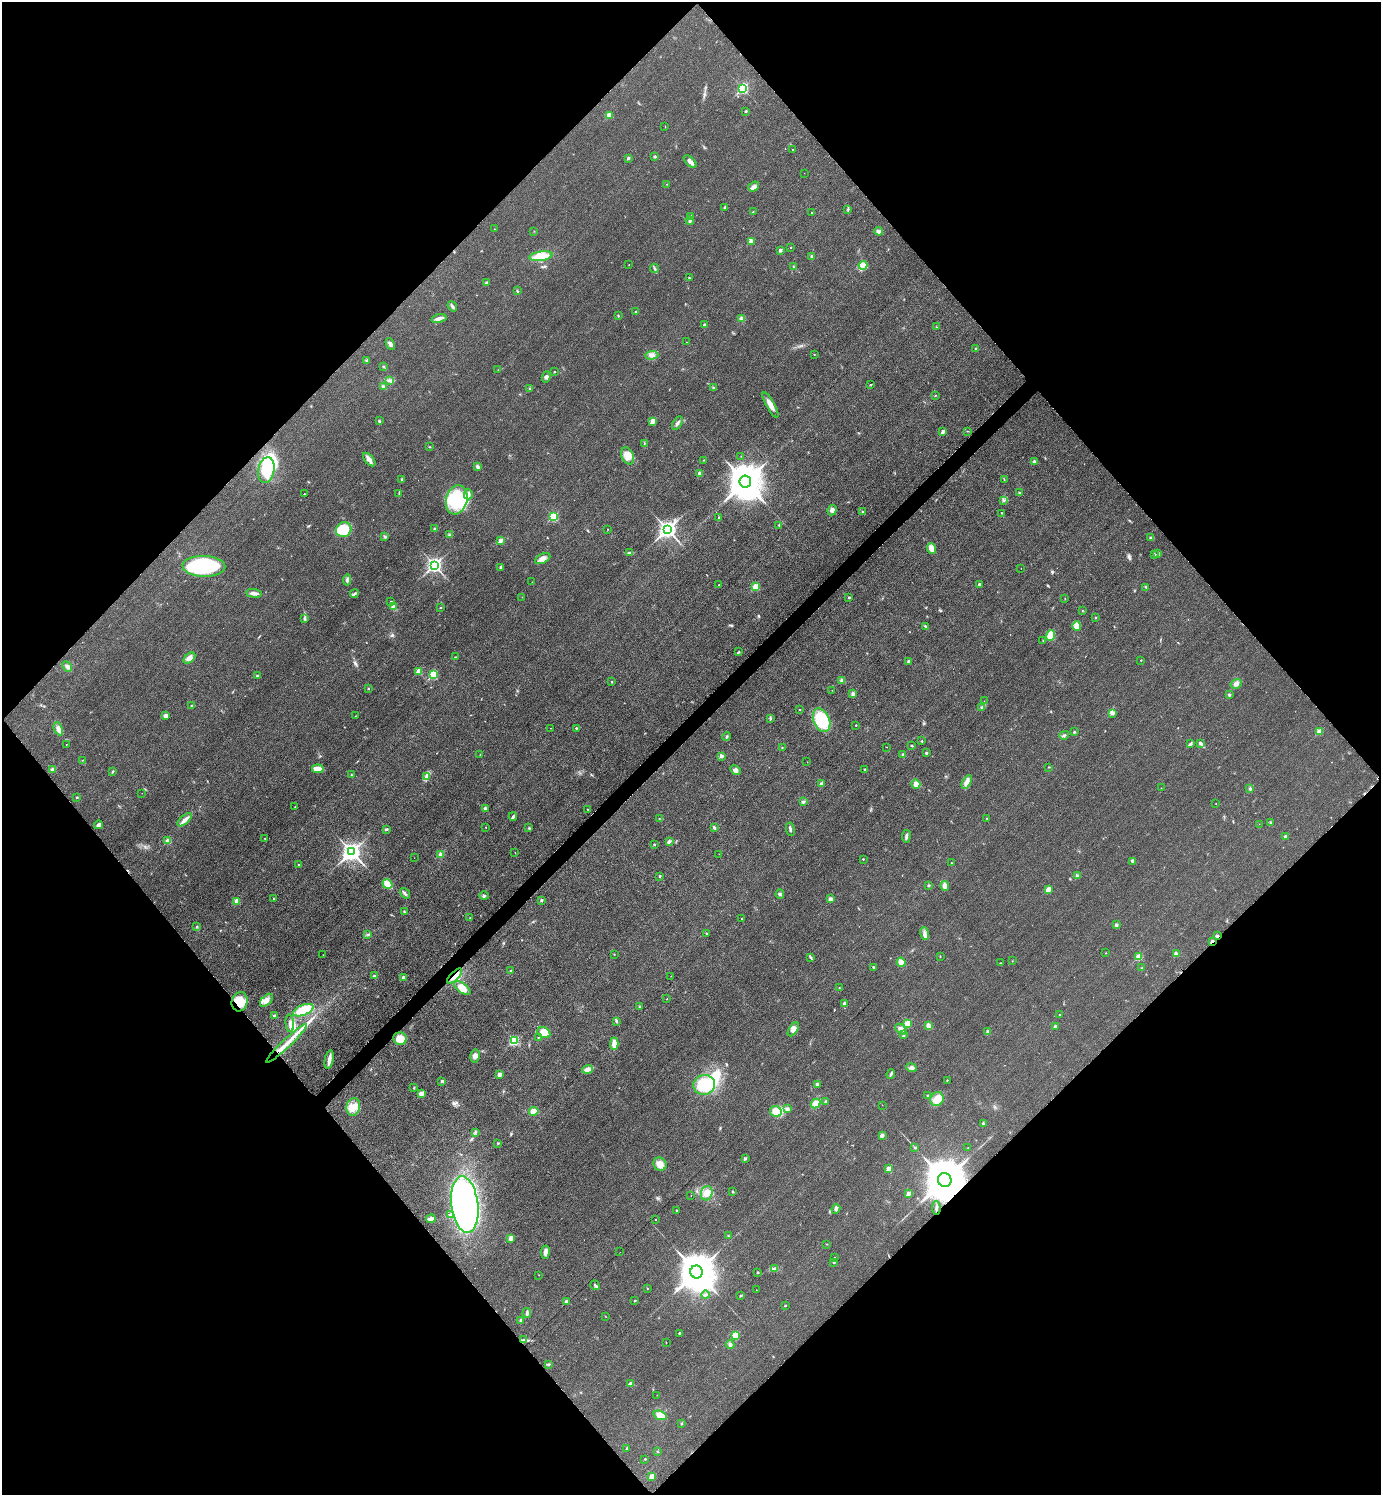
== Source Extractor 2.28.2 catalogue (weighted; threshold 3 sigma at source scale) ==
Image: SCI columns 314-5829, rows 9-5980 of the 5995 x 5997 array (HDU 1 of 3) = the unmasked area's bounding box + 8 px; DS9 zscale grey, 4 x 4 block average (1 PNG px = mean of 4 x 4 image px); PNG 1383 x 1497 px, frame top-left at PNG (2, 2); each listed source drawn as its Kron ellipse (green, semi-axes under 4 px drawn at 4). Shown black and unused: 51% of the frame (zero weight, under 3 of 4 exposures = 1% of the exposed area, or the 3 px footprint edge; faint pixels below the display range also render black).
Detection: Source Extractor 2.28.2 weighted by HDU 2 'WHT'. Background 0.0342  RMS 0.006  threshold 0.0268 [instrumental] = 3 sigma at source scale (4.5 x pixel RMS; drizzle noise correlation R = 1.50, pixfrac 1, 0.05/0.05 arcsec/px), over >= 5 px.
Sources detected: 373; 4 inside a brighter object's white glare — neither listed nor drawn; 9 inside a brighter listed object's ellipse — not listed separately; the other 360 listed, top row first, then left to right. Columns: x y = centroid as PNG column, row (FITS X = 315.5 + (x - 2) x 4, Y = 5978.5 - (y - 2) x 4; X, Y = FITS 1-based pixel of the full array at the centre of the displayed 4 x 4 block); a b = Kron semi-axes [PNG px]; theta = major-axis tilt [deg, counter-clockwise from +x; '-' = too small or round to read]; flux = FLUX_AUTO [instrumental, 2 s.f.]
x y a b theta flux
743 88 3 2 - 410
746 111 2 2 - 7.3
609 115 2 2 - 66
665 127 2 2 - 0.95
793 149 2 2 - 2.1
655 157 2 2 - 1.6
628 158 2 2 - 13
690 162 8 4 -43 13
804 173 2 2 - 0.65
666 184 2 2 - 0.99
754 187 6 4 37 12
725 207 2 2 - 13
848 209 4 2 - 4.1
753 212 2 2 - 1.4
811 213 2 2 - 4.5
691 216 2 2 - 5.4
690 221 4 2 - 5.2
494 229 2 2 - 0.7
534 231 2 2 - 1.1
879 231 4 3 - 7.9
751 241 2 2 - 57
790 248 2 2 - 1.2
780 250 2 2 - 21
541 256 12 4 8 63
811 256 3 2 - 3.5
629 265 2 2 - 1.3
863 265 4 4 - 15
793 267 3 2 - 1.8
654 268 5 2 - 6.3
689 278 2 2 - 4.2
486 283 3 3 - 5.3
517 291 3 2 - 3.1
452 306 5 3 - 8.1
636 312 2 2 - 15
618 316 3 2 - 2.5
439 319 8 3 14 14
742 319 3 3 - 12
704 324 2 2 - 9.5
936 327 2 2 - 1.8
687 342 2 2 - 0.94
390 344 6 3 -63 9.6
976 349 2 2 - 7.2
814 354 2 2 - 1.5
652 355 6 4 2 14
367 360 3 2 - 4.4
383 366 2 2 - 2.6
498 370 2 2 - 1.1
554 372 2 2 - 2.7
546 377 6 3 72 7.9
390 381 3 2 - 5
871 385 3 2 - 2.8
383 386 4 3 - 5.7
714 387 3 2 - 2.7
529 389 2 2 - 1.4
935 395 2 2 - 1.6
770 405 14 3 -61 28
379 421 4 2 - 4.1
653 421 2 2 - 66
677 423 7 2 57 8.9
943 431 2 2 - 23
968 431 2 2 - 1.1
644 443 2 2 - 1.2
430 447 3 2 - 1.7
628 456 9 6 -67 35
741 456 2 2 - 1
369 460 8 4 -50 15
703 460 2 2 - 1.2
1034 462 3 3 - 8.1
477 467 3 3 - 6.5
266 470 13 8 79 180
700 473 2 2 - 34
402 479 2 2 - 3.4
1004 480 2 2 - 1.3
745 482 6 6 - 11000
399 493 2 2 - 2.1
1019 493 2 2 - 6.4
304 494 2 2 - 3.5
468 494 5 3 - 12
457 500 15 10 74 230
1003 500 3 2 - 1.7
832 510 5 4 - 12
863 512 2 2 - 1.7
1002 513 2 2 - 4.4
553 517 2 2 - 220
719 517 2 2 - 4.2
779 525 2 2 - 3.1
434 529 2 2 - 3.7
608 529 2 2 - 0.94
667 529 4 3 - 1700
344 530 8 7 - 100
450 535 3 3 - 4.4
385 537 3 2 - 3.8
1151 538 3 2 - 3.4
501 540 2 2 - 31
932 548 5 4 - 22
629 552 3 2 - 3.5
1158 553 2 2 - 2.2
1155 554 2 2 - 3.1
543 559 8 4 28 18
434 565 3 3 - 1000
204 566 21 10 -2 330
501 567 2 2 - 18
1021 568 2 2 - 0.7
347 580 6 3 84 9.4
532 582 2 2 - 0.74
979 584 2 2 - 12
719 585 2 2 - 2.5
756 587 2 2 - 150
1146 587 3 2 - 3.2
254 593 8 3 -6 13
354 594 4 2 - 5.3
522 597 2 2 - 1.1
849 597 2 2 - 9.7
1065 598 2 2 - 0.89
391 602 3 2 - 3.9
393 607 2 2 - 46
440 607 2 2 - 2.7
1082 610 2 2 - 0.89
1096 617 2 2 - 2.1
304 618 4 2 - 4.9
925 626 3 2 - 4.1
1077 626 5 4 - 35
1050 635 5 3 - 68
1043 641 2 2 - 1.7
739 652 2 2 - 2.6
455 657 2 2 - 1.6
189 658 7 4 42 19
1141 660 2 2 - 1.3
909 661 2 2 - 22
67 667 5 3 - 8.6
419 671 2 2 - 110
258 675 3 2 - 3.9
433 675 2 2 - 220
842 680 2 2 - 24
612 682 2 2 - 4.5
1236 684 5 4 - 13
368 688 2 2 - 4.3
832 690 2 2 - 1.1
853 694 3 3 - 12
1229 695 3 2 - 4.2
984 701 2 2 - 0.63
192 706 3 2 - 3.6
982 707 3 3 - 4.7
799 709 2 2 - 1.5
1112 713 2 2 - 24
166 716 4 4 - 11
355 716 2 2 - 1.4
770 718 3 2 - 3.7
822 720 12 8 -67 190
856 725 2 2 - 3.7
551 728 2 2 - 0.91
576 728 2 2 - 6.6
58 729 7 4 -65 16
1074 732 2 2 - 2.4
1319 732 2 2 - 81
1064 735 5 2 - 5
727 737 4 2 - 3.4
922 741 3 2 - 2
1201 743 4 2 - 8
66 744 2 2 - 1.2
1190 744 3 2 - 4.3
912 746 3 2 - 2.5
887 747 2 2 - 0.85
782 748 2 2 - 1.7
926 753 2 2 - 9.6
480 754 2 2 - 1.2
903 754 2 2 - 1.7
721 756 2 2 - 29
82 760 2 2 - 1
807 762 2 2 - 0.88
1049 767 2 2 - 1.3
53 769 2 2 - 32
318 769 6 3 -8 43
736 770 6 4 -28 11
865 770 3 2 - 4.6
112 771 3 2 - 3.9
352 775 3 2 - 1.4
426 777 4 2 - 6.4
967 782 7 4 59 16
821 784 2 2 - 18
916 784 5 4 - 20
1161 788 2 2 - 0.77
1250 789 3 2 - 3.4
142 793 2 2 - 0.92
77 797 2 2 - 3.2
803 802 4 3 - 5.2
1216 804 2 2 - 1
295 807 2 2 - 2
485 808 3 3 - 6.2
588 809 2 2 - 1.5
513 817 4 2 - 7.3
987 818 2 2 - 4
660 819 2 2 - 0.77
185 820 9 3 40 20
1271 823 3 2 - 2.9
1259 824 2 2 - 1.1
98 825 4 3 - 10
486 827 2 2 - 2.3
714 827 3 2 - 6.5
529 828 2 2 - 2.5
387 829 4 2 - 4.6
790 829 7 2 -80 7
906 836 6 2 83 7.7
1286 837 2 2 - 45
265 839 2 2 - 2
168 841 2 2 - 63
669 842 4 3 - 9
654 845 2 2 - 7.2
352 852 4 3 - 2000
515 853 2 2 - 1.3
441 854 3 3 - 15
719 854 2 2 - 0.48
414 858 2 2 - 0.53
863 859 2 2 - 1.7
1133 861 2 2 - 4.6
951 863 2 2 - 0.96
299 864 2 2 - 5.3
660 876 3 2 - 3.2
1077 876 3 2 - 7.1
387 884 5 4 - 46
929 885 3 2 - 3.9
945 886 5 3 - 18
1048 889 2 2 - 58
405 893 6 2 -55 6.8
780 894 4 2 - 4.9
484 896 4 3 - 5.9
273 899 2 2 - 1.7
831 899 2 2 - 25
541 900 2 2 - 13
237 901 2 2 - 48
404 912 3 2 - 2.7
470 918 2 2 - 1
741 919 2 2 - 1.5
1116 925 3 3 - 5.1
197 927 3 2 - 2.6
706 933 2 2 - 1.7
925 933 6 3 -72 11
368 934 2 2 - 1.5
1217 936 3 2 - 3.7
1212 941 3 2 - 5.9
1106 953 2 2 - 1.6
614 954 2 2 - 2.3
1176 954 3 2 - 11
323 955 2 2 - 0.99
940 956 2 2 - 1.6
810 957 3 2 - 3.5
1139 957 2 2 - 110
1012 961 2 2 - 0.95
901 962 5 4 - 19
1000 963 2 2 - 1.5
874 967 3 2 - 5.3
1142 968 3 2 - 2.1
510 970 2 2 - 2.1
375 976 4 2 - 6.8
455 976 10 4 46 36
671 976 2 2 - 0.82
403 978 2 2 - 29
462 988 9 5 -35 26
839 988 2 2 - 1.4
667 999 2 2 - 0.96
266 1000 8 4 45 19
240 1002 10 8 76 63
844 1003 3 2 - 3.7
639 1006 2 2 - 7.7
303 1010 11 5 22 95
1059 1015 2 2 - 4.1
274 1016 2 2 - 19
616 1021 3 3 - 3.7
290 1023 9 4 -84 16
907 1024 2 2 - 120
928 1025 3 3 - 14
1055 1026 2 2 - 31
793 1029 8 4 58 15
901 1029 6 4 -39 15
544 1032 7 5 -28 35
988 1032 3 2 - 7.8
903 1035 2 2 - 11
538 1038 2 2 - 2.8
400 1039 7 6 - 53
514 1041 3 2 - 270
286 1043 28 3 44 60
614 1044 6 3 87 29
475 1056 6 5 - 14
329 1059 9 3 79 22
912 1068 5 2 - 7.4
587 1069 5 3 - 25
500 1074 2 2 - 39
891 1074 5 2 - 7.3
947 1080 2 2 - 2.9
442 1081 2 2 - 17
817 1084 3 3 - 10
704 1085 11 10 - 150
414 1088 3 2 - 2.2
421 1094 3 3 - 15
928 1096 2 2 - 8.3
937 1099 7 6 - 35
825 1101 3 2 - 3.7
816 1104 5 4 - 34
882 1105 2 2 - 0.8
353 1107 9 6 78 34
787 1109 3 3 - 8.8
534 1111 5 4 - 24
776 1111 6 5 - 48
983 1123 3 2 - 3.6
475 1133 2 2 - 1.8
882 1135 2 2 - 28
498 1143 2 2 - 1.3
915 1147 2 2 - 8.5
968 1148 2 2 - 1.1
745 1159 2 2 - 18
660 1164 7 6 - 31
888 1169 2 2 - 56
945 1180 7 6 - 22000
733 1192 2 2 - 2.6
707 1193 7 6 - 25
908 1193 2 2 - 42
691 1196 2 2 - 1.1
465 1204 28 13 -83 1000
936 1208 7 2 -87 5.6
836 1209 5 3 - 7.3
676 1210 2 2 - 2.2
451 1215 3 2 - 4.1
431 1219 5 2 - 18
656 1220 2 2 - 2.7
728 1236 2 2 - 1.8
511 1238 4 3 - 16
827 1244 2 2 - 1.3
545 1252 7 4 82 17
620 1252 2 2 - 1.2
834 1257 2 2 - 0.84
834 1262 3 2 - 3.2
774 1269 3 3 - 5
697 1272 6 6 - 13000
758 1272 2 2 - 6.4
539 1275 2 2 - 0.8
595 1285 5 2 - 6.4
647 1289 2 2 - 1.3
756 1290 2 2 - 1
705 1295 4 3 - 6.2
741 1295 2 2 - 9.3
635 1301 2 2 - 5.5
566 1302 2 2 - 41
785 1306 2 2 - 6.9
527 1313 5 2 - 9.6
606 1317 2 2 - 1.3
521 1320 3 2 - 4.5
679 1333 2 2 - 3.5
735 1335 2 2 - 130
524 1340 3 2 - 3.5
666 1342 2 2 - 1
730 1345 4 2 - 5.1
549 1364 4 2 - 4.2
631 1384 2 2 - 41
657 1395 2 2 - 1
660 1415 7 4 -19 27
682 1423 2 2 - 2.5
627 1448 2 2 - 9.1
657 1451 2 2 - 2.6
645 1459 2 2 - 2.9
652 1476 2 2 - 77
Overlapping masked pixels (flux is a lower limit): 5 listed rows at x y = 1217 936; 1212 941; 455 976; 240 1002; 945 1180
Diffuse or blended objects may show on this block-average render without a row.